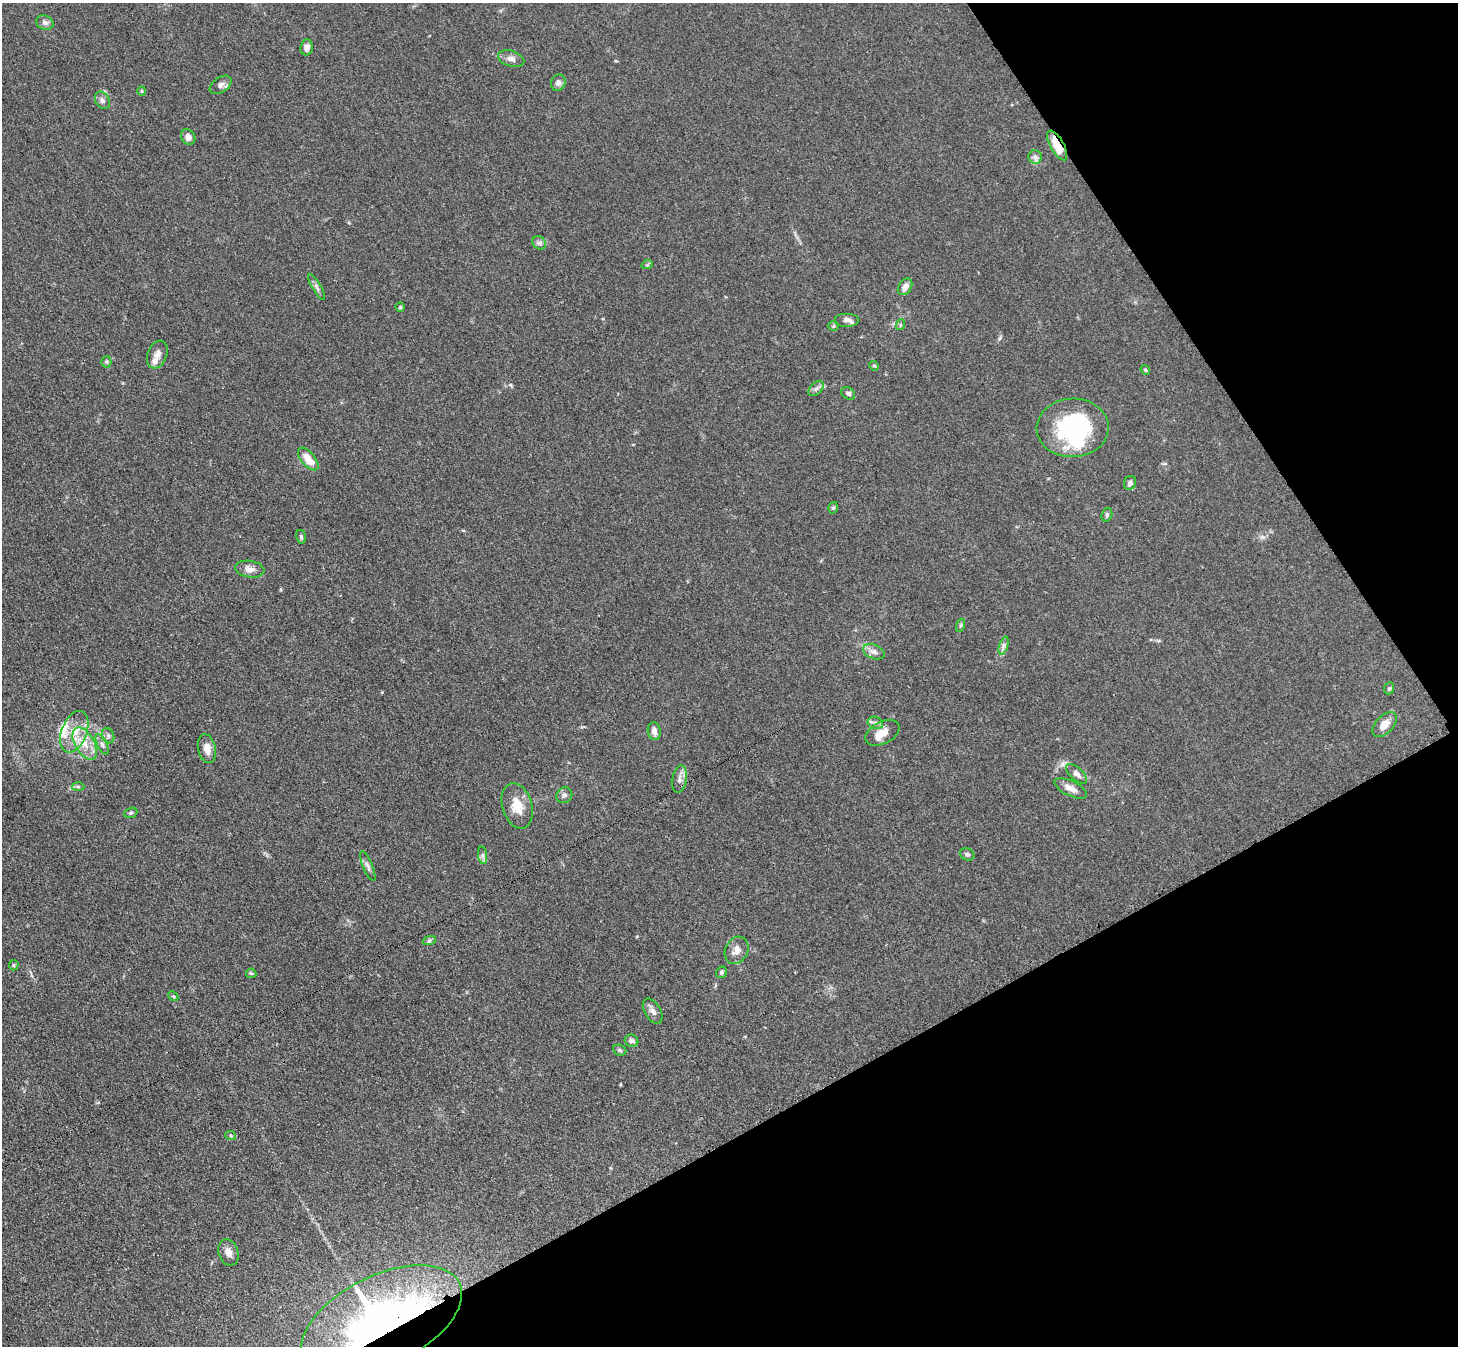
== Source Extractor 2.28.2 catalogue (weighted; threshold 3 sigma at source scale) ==
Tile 12 of 4 x 4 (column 4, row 3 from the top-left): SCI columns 4385-5840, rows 1652-2995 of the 5857 x 5850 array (HDU 1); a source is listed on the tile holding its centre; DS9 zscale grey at full resolution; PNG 1460 x 1348 px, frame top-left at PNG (2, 3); each listed source drawn as its Kron ellipse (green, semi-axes under 4 px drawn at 4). Shown black and unused: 26% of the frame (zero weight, under 3 of 4 exposures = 2% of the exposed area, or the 3 px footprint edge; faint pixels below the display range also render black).
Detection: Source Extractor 2.28.2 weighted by HDU 2 'WHT'; one run over the whole footprint, this tile lists its part. Background 0.0589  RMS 0.0058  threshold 0.0261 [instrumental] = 3 sigma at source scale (4.5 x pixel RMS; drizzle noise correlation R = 1.50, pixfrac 1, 0.05/0.05 arcsec/px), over >= 5 px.
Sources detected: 71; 3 inside a brighter object's white glare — neither listed nor drawn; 2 inside a brighter listed object's ellipse — not listed separately; the other 66 listed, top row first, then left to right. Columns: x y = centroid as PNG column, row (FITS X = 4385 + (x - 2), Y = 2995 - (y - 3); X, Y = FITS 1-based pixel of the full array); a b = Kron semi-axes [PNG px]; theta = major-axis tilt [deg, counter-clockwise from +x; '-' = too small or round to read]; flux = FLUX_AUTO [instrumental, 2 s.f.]
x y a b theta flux
45 23 9 7 -22 2.1
307 47 8 6 84 3
511 59 13 7 -16 3.2
558 83 8 7 - 2.2
221 85 12 7 34 2.7
142 91 4 4 - 0.62
102 100 9 7 -62 2
188 137 8 6 -58 3.1
1057 145 16 6 -61 12
1035 157 7 7 - 1.8
539 243 7 6 - 1.4
647 265 6 3 19 0.67
316 287 15 4 -59 1.9
905 287 9 6 57 4.3
400 307 4 4 - 0.79
847 320 12 6 0 2.5
900 325 5 3 - 0.61
834 326 5 4 - 0.81
157 355 14 9 69 3.7
106 362 5 5 - 0.86
874 366 5 4 - 0.7
1145 370 5 4 - 0.79
816 388 9 5 44 1.8
848 394 7 5 -35 1.6
1073 428 36 29 3 65
308 459 14 7 -50 8
1130 483 7 6 - 1.9
833 508 6 4 72 1
1107 515 7 5 72 1
301 537 7 5 -75 0.98
250 569 15 8 -8 3.8
961 625 7 4 71 0.86
1003 645 9 4 71 1.7
874 652 11 7 -22 2.7
1389 688 6 4 67 0.83
875 723 8 6 -20 1.8
1384 725 15 8 46 5.6
654 731 9 6 -81 3.5
74 732 22 12 68 13
882 733 18 11 27 6.8
108 736 8 6 -70 1.6
85 744 18 9 -60 9.1
102 744 11 5 -64 1.9
207 749 15 8 -78 5
1076 774 13 6 -41 2.9
679 779 14 7 81 3.1
78 787 6 4 -2 0.9
1071 788 18 7 -26 4.4
564 795 8 7 - 1.9
517 806 23 15 -73 11
131 813 7 5 21 0.94
967 854 7 6 - 1.3
483 855 9 4 -82 1.5
368 866 16 5 -67 2.1
429 941 7 4 19 1.2
736 950 14 11 63 4.6
14 965 5 4 - 0.76
722 972 6 5 - 1
251 973 5 4 - 0.75
173 996 5 4 - 0.73
653 1011 14 8 -59 2.8
632 1041 7 6 - 2.2
620 1050 7 5 -22 1.1
231 1136 5 3 - 0.64
228 1252 13 9 -72 4
382 1321 86 45 26 290
Overlapping masked pixels (flux is a lower limit): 2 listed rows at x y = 1057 145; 382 1321
Isophote crosses this tile's border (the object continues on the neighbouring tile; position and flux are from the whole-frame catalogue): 1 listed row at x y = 382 1321